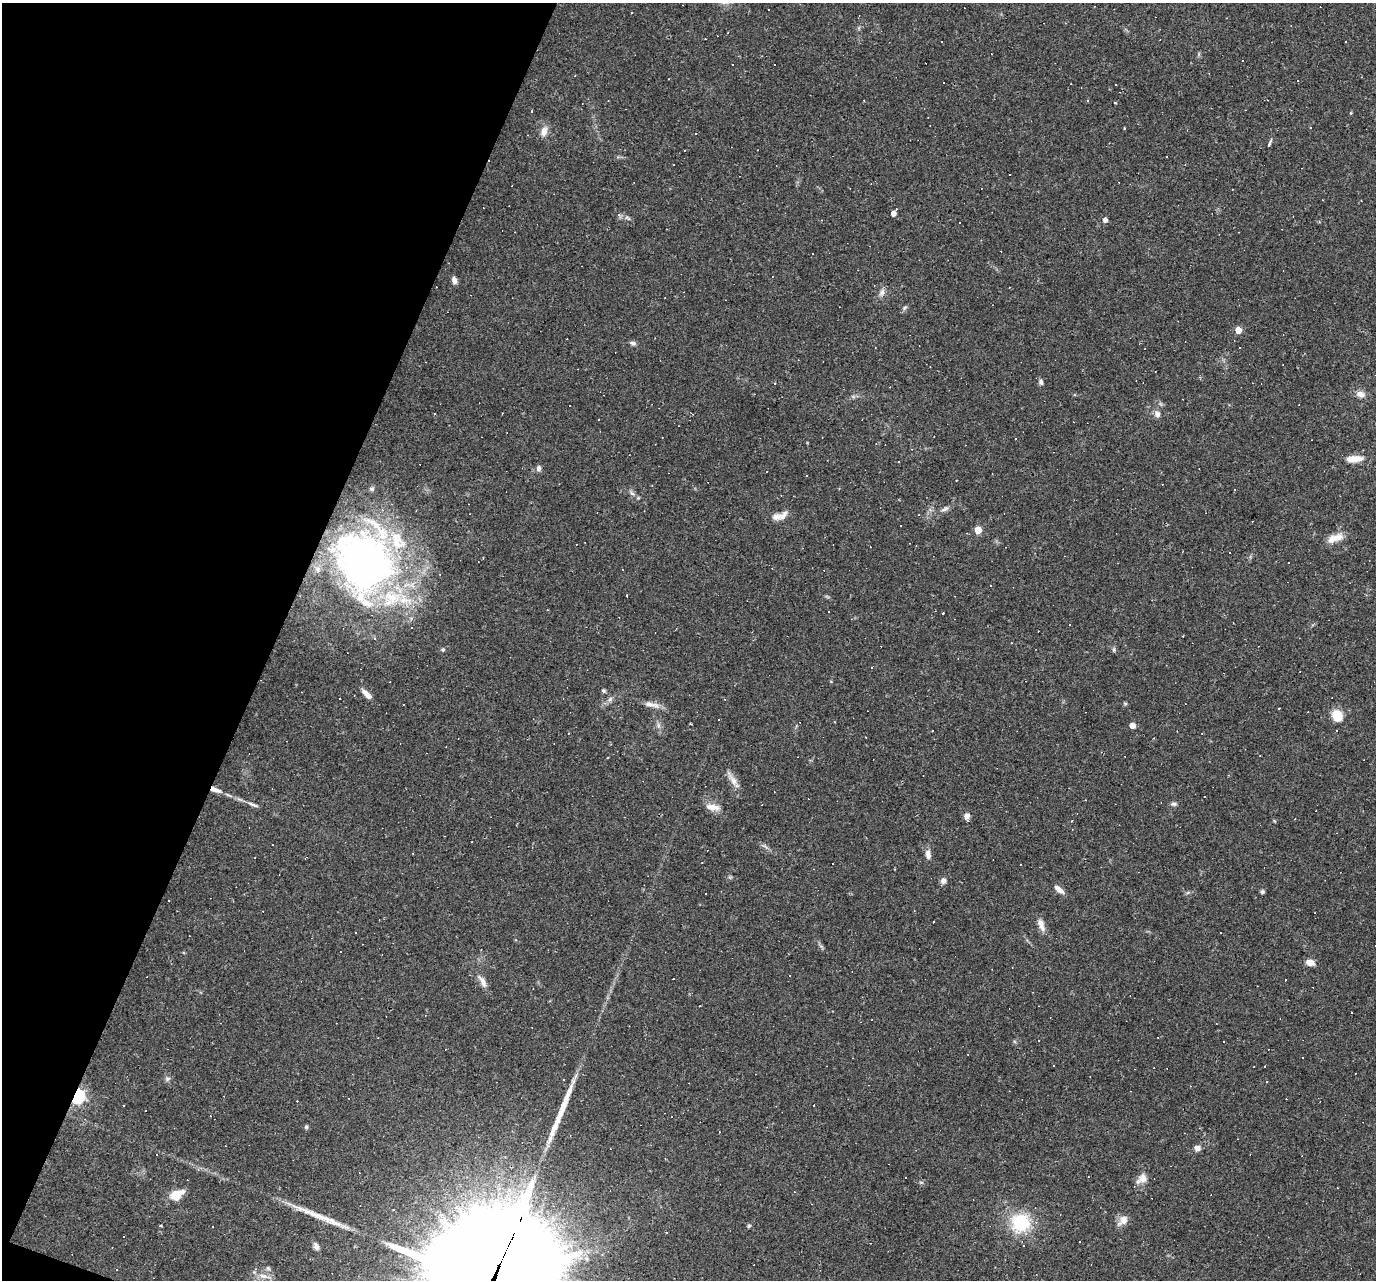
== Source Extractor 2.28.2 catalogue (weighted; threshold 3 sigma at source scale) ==
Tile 9 of 4 x 4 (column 1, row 3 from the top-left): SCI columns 1-1374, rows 1544-2821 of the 5495 x 5510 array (HDU 1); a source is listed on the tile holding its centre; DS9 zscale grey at full resolution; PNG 1378 x 1282 px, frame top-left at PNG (2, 3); no overlay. Shown black and unused: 20% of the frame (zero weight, under 2 of 3 exposures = <1% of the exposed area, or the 3 px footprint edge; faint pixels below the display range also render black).
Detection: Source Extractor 2.28.2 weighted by HDU 2 'WHT'; one run over the whole footprint, this tile lists its part. Background 0.0361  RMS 0.0046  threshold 0.0208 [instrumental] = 3 sigma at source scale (4.5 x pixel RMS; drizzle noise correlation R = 1.50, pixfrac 1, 0.05/0.05 arcsec/px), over >= 5 px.
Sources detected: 180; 81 cosmic-ray / hot-pixel residue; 2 long thin detections or spike segments (spike, bleed or trail) — not listed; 4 inside a brighter listed object's ellipse — not listed separately; the other 93 listed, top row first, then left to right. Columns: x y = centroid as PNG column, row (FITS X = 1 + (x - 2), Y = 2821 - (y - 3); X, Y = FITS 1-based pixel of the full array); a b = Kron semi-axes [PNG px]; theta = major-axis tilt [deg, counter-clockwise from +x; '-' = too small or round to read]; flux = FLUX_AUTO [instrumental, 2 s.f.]
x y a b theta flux
769 9 3 2 - 0.36
705 39 3 2 - 0.31
775 64 3 3 - 2.4
669 79 3 2 - 0.25
1116 84 3 2 - 0.29
1088 100 4 3 - 0.49
532 111 3 3 - 1.7
1124 128 4 2 - 0.33
544 131 12 8 74 3.3
1269 144 4 3 - 1.6
1010 175 2 2 - 0.35
893 213 6 4 59 3
619 215 6 5 - 0.9
1105 220 5 4 - 1.9
454 280 8 5 -75 2
882 292 12 6 64 1.9
904 308 8 4 46 0.91
1238 330 5 5 - 7.1
633 343 9 5 -8 1.1
1041 382 8 6 -76 1.2
1360 394 12 8 -18 2.9
1157 414 10 8 -56 2
599 419 2 2 - 0.39
1354 459 19 7 5 5.9
539 468 7 6 - 1.4
806 476 3 2 - 0.31
372 489 6 5 - 0.94
632 493 7 6 - 1.2
945 509 12 6 32 1.7
919 515 3 2 - 0.33
777 517 18 9 8 4.3
901 526 2 2 - 0.32
978 530 5 5 - 11
1335 538 22 9 20 5.5
364 562 70 56 -63 240
943 613 3 3 - 1.7
1070 625 3 3 - 1.2
375 639 4 4 - 0.53
443 649 5 5 - 0.77
1114 650 6 4 -48 0.74
603 691 5 5 - 0.75
366 694 16 6 -44 3.1
610 699 8 5 46 1.2
1125 703 6 4 -19 0.53
650 704 21 7 -12 3.6
1279 709 3 2 - 0.89
1337 715 11 9 -60 11
718 720 3 2 - 0.3
658 725 7 4 -72 1
1132 725 5 4 - 4.6
932 731 3 2 - 0.49
607 758 2 2 - 0.39
733 780 21 7 -54 3.5
215 789 14 5 -21 3.8
253 804 15 4 -21 1.7
1174 804 9 5 0 1.1
713 807 20 8 -11 3.9
967 816 7 6 - 2.2
1072 821 3 2 - 0.33
1274 821 5 3 - 0.43
765 846 8 4 -52 1
928 854 13 7 -78 2.4
943 881 10 7 62 1.9
1059 889 13 5 -40 2.8
1262 892 6 5 - 0.8
169 900 2 2 - 0.41
933 922 2 2 - 0.31
1041 925 18 7 -70 3.3
1310 962 10 7 -21 3.2
1285 980 2 2 - 0.3
482 981 20 7 -59 3.1
1038 1041 2 2 - 0.38
1303 1057 3 3 - 1.2
1265 1066 3 3 - 2
167 1079 8 5 18 1
1190 1086 3 3 - 0.35
77 1096 6 5 - 120
124 1106 3 3 - 0.83
306 1127 6 5 - 0.75
1197 1148 7 6 - 2.1
906 1177 3 3 - 1.7
1142 1179 16 10 38 3.9
176 1195 14 9 29 8
1123 1220 17 9 46 3.6
1021 1222 18 18 - 25
161 1226 4 3 - 0.39
749 1226 5 4 - 0.69
212 1227 3 2 - 0.42
667 1233 3 3 - 4.8
124 1236 3 2 - 0.45
316 1246 9 6 -68 1.6
268 1268 7 5 -72 1.1
263 1276 19 6 -17 3.6
Overlapping masked pixels (flux is a lower limit): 3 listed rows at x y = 364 562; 215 789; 77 1096